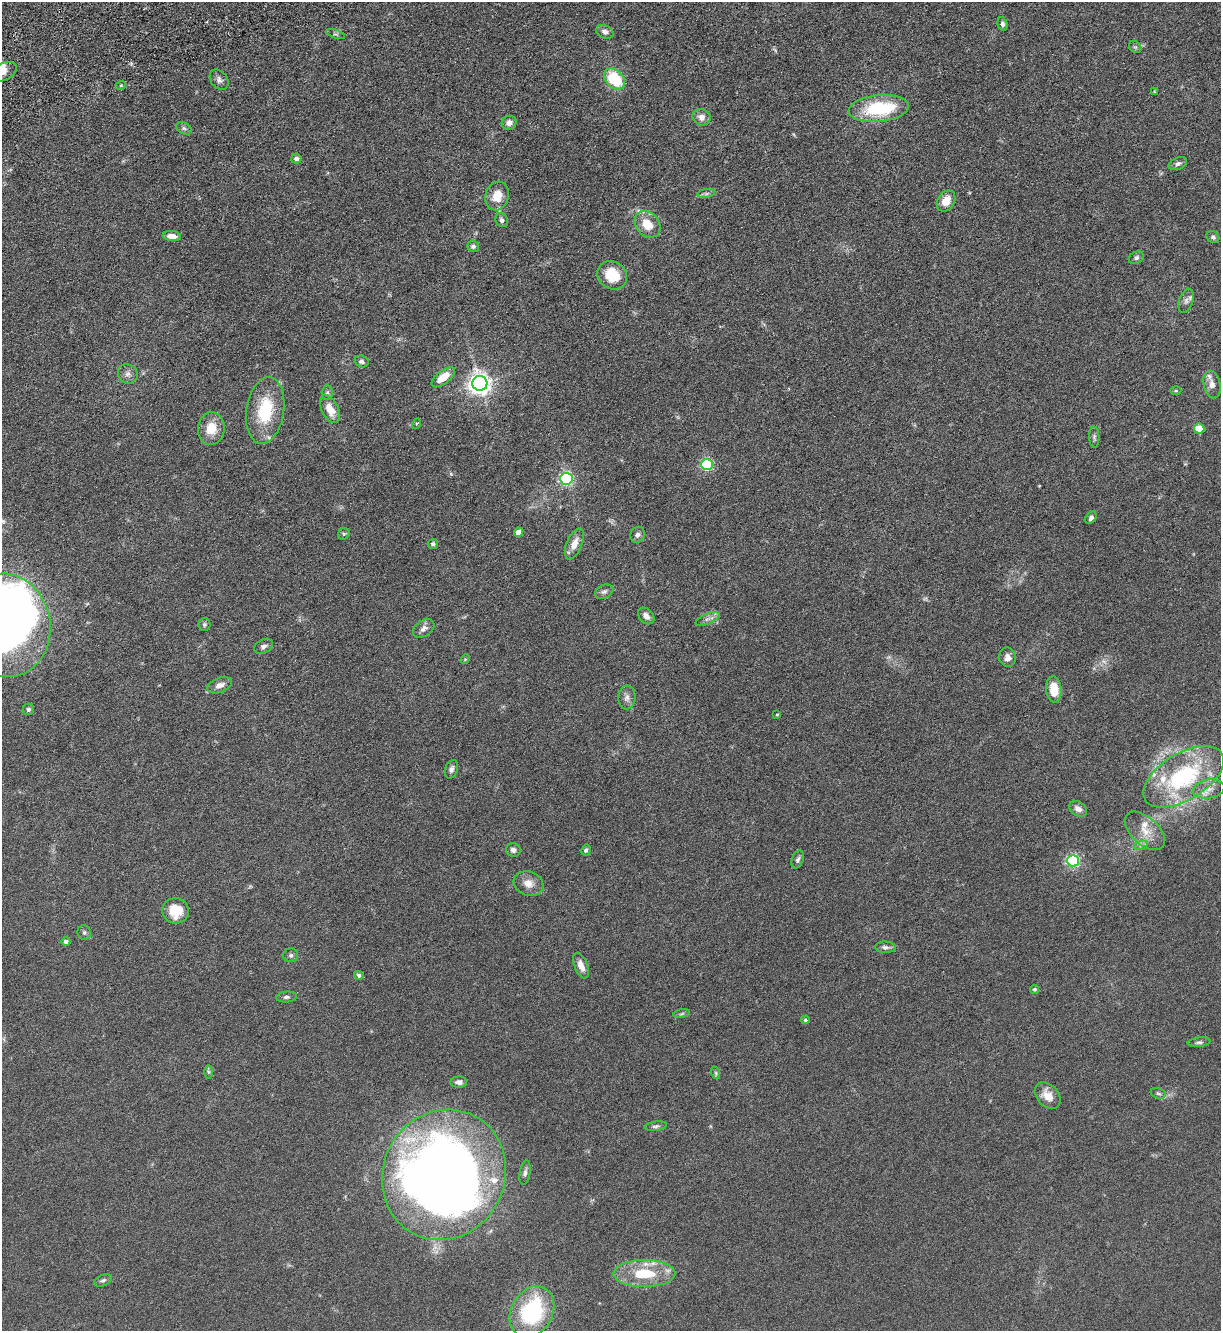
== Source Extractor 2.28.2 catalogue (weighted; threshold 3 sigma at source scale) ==
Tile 11 of 4 x 4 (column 3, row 3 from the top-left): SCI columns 2617-3835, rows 1410-2738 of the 5361 x 5481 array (HDU 1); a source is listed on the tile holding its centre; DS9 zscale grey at full resolution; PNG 1223 x 1333 px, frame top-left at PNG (2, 2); each listed source drawn as its Kron ellipse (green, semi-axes under 4 px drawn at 4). Shown black and unused: <1% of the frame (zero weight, under 3 of 6 exposures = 3% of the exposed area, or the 3 px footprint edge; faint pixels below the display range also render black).
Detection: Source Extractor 2.28.2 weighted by HDU 2 'WHT'; one run over the whole footprint, this tile lists its part. Background 0.0665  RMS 0.0058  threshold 0.0236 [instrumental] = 3 sigma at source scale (4.09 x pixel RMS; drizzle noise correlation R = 1.36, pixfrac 0.8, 0.05/0.05 arcsec/px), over >= 5 px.
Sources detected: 110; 4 too faint to see at this stretch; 2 inside a brighter object's white glare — neither listed nor drawn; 9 inside a brighter listed object's ellipse — not listed separately; the other 95 listed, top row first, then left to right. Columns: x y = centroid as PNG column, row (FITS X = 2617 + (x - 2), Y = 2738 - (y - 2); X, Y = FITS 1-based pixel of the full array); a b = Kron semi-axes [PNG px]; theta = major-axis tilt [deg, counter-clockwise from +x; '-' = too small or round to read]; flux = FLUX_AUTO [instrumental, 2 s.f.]
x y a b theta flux
1002 24 7 5 -74 1.3
605 32 9 6 -23 2.1
335 34 10 3 -18 0.77
1135 47 7 5 -42 0.92
3 72 14 8 26 4.9
615 79 12 8 -44 27
219 80 11 8 -52 2.2
121 85 5 3 - 0.57
1154 92 4 3 - 0.51
879 109 30 13 6 36
702 117 9 8 - 3.3
509 123 7 6 - 3
184 128 8 5 -30 1.3
296 159 5 5 - 2.1
1178 164 9 6 23 1.7
706 193 9 4 8 1.2
497 196 14 11 74 8.8
946 201 11 8 57 7.6
502 220 7 6 - 1.5
647 224 14 11 -48 11
172 236 9 5 -6 4.6
1213 237 7 5 -39 1.2
473 246 6 5 - 1.2
1136 258 8 6 27 1.3
612 275 15 13 -35 15
1186 301 12 7 72 2.4
362 361 7 6 - 1.4
128 374 10 9 - 2.5
443 377 14 6 38 9.5
480 383 7 7 - 390
1212 384 14 8 -78 3.4
1176 390 5 3 - 0.56
327 393 7 5 89 1.1
330 409 15 8 -64 7.6
265 411 34 19 82 27
416 424 5 3 - 0.5
211 429 16 13 84 9.4
1199 429 5 5 - 13
1094 437 11 5 -89 1.3
707 464 6 5 - 60
566 479 6 6 - 100
1091 518 7 4 55 1.4
519 532 4 4 - 6
344 534 6 5 - 0.83
637 535 8 7 - 2.1
433 544 5 5 - 1.3
574 544 16 7 67 5.5
604 592 9 6 24 1.8
646 616 9 6 -46 3.2
707 619 13 5 23 2.2
204 624 6 6 - 1
5 625 52 45 -80 610
424 628 12 8 33 2.6
264 646 10 6 28 2
1007 657 9 8 - 2.8
465 659 5 4 - 0.57
220 685 13 7 21 3.2
1054 689 13 7 -84 10
627 698 12 8 85 2.6
28 709 6 5 - 1.1
777 715 4 3 - 0.48
451 769 9 6 71 1.9
1184 777 45 23 32 61
1209 789 16 9 10 5.1
1078 809 10 7 -33 2.9
1145 831 24 13 -42 9.1
1141 845 7 4 19 1.3
513 850 7 7 - 2.1
586 850 6 4 61 1.1
798 860 9 5 69 1.4
1073 861 6 5 - 80
528 883 15 12 -20 5.2
176 911 13 12 - 13
84 932 7 6 - 1.2
66 941 4 4 - 1.8
885 947 10 6 -1 1.9
291 955 7 7 - 1.3
581 966 13 6 -68 4.2
359 975 5 4 - 1.4
1035 989 4 4 - 0.93
287 997 10 5 4 1.5
682 1014 8 4 10 0.93
805 1020 4 4 - 0.76
1199 1042 11 4 7 1.2
208 1072 6 4 -89 0.9
716 1073 6 4 -72 0.71
459 1082 8 5 2 2.3
1158 1093 8 5 -17 1
1048 1096 15 10 -47 6.1
656 1126 11 4 8 1.3
525 1173 12 5 81 1.7
444 1175 66 61 62 610
644 1273 31 13 0 21
103 1280 9 5 23 1.4
532 1312 27 20 61 52
Isophote crosses this tile's border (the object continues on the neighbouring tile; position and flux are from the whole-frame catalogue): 2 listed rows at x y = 3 72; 5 625